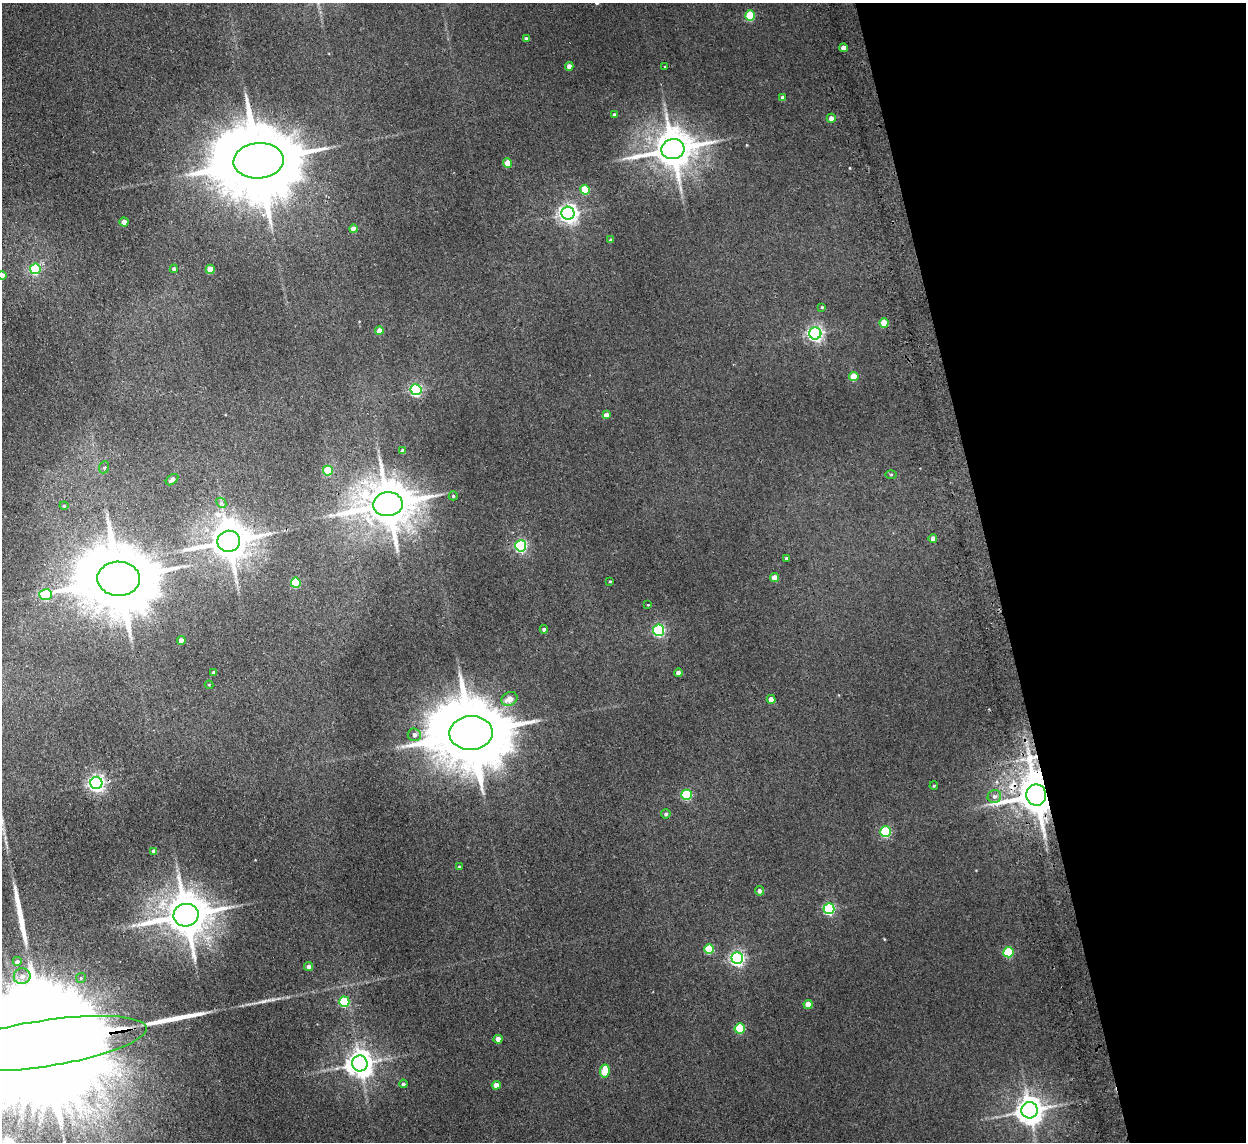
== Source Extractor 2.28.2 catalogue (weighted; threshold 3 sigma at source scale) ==
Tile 12 of 4 x 4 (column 4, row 3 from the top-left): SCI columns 3787-5030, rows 1294-2433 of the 5082 x 4980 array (HDU 1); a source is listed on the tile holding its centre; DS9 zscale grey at full resolution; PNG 1248 x 1144 px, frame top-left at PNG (2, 3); each listed source drawn as its Kron ellipse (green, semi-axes under 4 px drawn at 4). Shown black and unused: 20% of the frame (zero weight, under 2 of 3 exposures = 3% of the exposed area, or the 3 px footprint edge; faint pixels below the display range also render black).
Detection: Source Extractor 2.28.2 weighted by HDU 2 'WHT'; one run over the whole footprint, this tile lists its part. Background 0.0678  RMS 0.0098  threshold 0.044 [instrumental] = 3 sigma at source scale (4.5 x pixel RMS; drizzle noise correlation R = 1.50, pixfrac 1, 0.05/0.05 arcsec/px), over >= 5 px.
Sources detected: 87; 2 long thin detections or spike segments (spike, bleed or trail) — neither listed nor drawn; the other 85 listed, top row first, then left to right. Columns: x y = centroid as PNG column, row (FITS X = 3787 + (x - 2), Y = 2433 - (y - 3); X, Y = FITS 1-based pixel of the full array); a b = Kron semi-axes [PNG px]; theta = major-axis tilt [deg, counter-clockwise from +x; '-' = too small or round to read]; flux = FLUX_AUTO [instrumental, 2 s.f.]
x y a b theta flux
750 16 5 5 - 45
526 39 4 4 - 3.4
843 48 4 4 - 8.8
569 66 4 4 - 5.6
665 67 3 2 - 0.61
783 98 4 4 - 3.7
614 115 4 3 - 1.7
831 118 4 4 - 4.9
673 149 12 10 14 3000
259 161 25 18 4 15000
508 163 4 4 - 21
585 190 5 5 - 35
568 213 6 6 - 480
124 222 4 4 - 11
353 229 4 4 - 7.9
610 240 3 3 - 1.4
35 269 5 5 - 72
174 269 4 4 - 3
210 269 4 4 - 19
2 275 4 4 - 6
822 307 4 4 - 0.9
884 323 4 4 - 22
379 330 4 4 - 8.4
815 333 6 6 - 280
854 376 4 4 - 22
416 390 5 5 - 140
606 415 4 4 - 5.4
403 451 4 4 - 3.4
104 467 6 5 - 1.5
328 471 5 5 - 35
891 475 6 4 0 1.1
172 480 7 4 39 3.9
453 496 4 4 - 1.2
221 503 5 3 - 1.5
388 504 15 12 6 4400
64 506 4 4 - 0.93
933 538 4 4 - 5.3
229 541 11 10 - 2800
521 546 5 5 - 140
786 558 3 3 - 2.2
774 578 4 4 - 8.7
119 579 21 17 -1 9900
610 581 3 2 - 0.69
296 583 5 5 - 40
45 595 6 5 - 58
648 605 3 3 - 0.82
544 629 4 4 - 2.2
659 630 6 5 - 130
181 641 4 4 - 6.6
214 672 4 4 - 1.5
678 673 4 4 - 5.1
209 685 4 4 - 0.76
509 699 8 6 28 11
771 699 4 4 - 8.8
471 733 22 17 2 11000
414 735 7 6 - 4.5
96 783 6 6 - 360
934 786 4 3 - 1
687 795 5 5 - 60
1036 795 10 10 - 3400
994 796 7 6 - 4.2
666 814 4 4 - 1.9
886 832 5 5 - 74
154 851 4 4 - 4
459 867 4 3 - 0.95
759 891 5 4 - 3.1
829 909 5 5 - 110
186 915 12 11 - 3800
709 949 5 5 - 35
1008 952 5 5 - 45
737 958 6 6 - 230
17 962 5 5 - 3.5
309 966 5 4 - 3.8
22 976 8 8 - 6.3
81 978 5 5 - 1.7
344 1002 5 5 - 53
808 1004 4 4 - 14
740 1028 5 5 - 50
498 1039 4 4 - 7.8
43 1044 105 23 9 130000
360 1063 8 8 - 1100
605 1071 7 5 80 25
403 1084 4 4 - 1.6
496 1085 4 4 - 9.9
1029 1110 8 8 - 1200
Overlapping masked pixels (flux is a lower limit): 3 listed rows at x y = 259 161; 1036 795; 43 1044
Isophote crosses this tile's border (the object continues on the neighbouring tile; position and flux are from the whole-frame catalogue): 2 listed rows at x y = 2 275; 43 1044